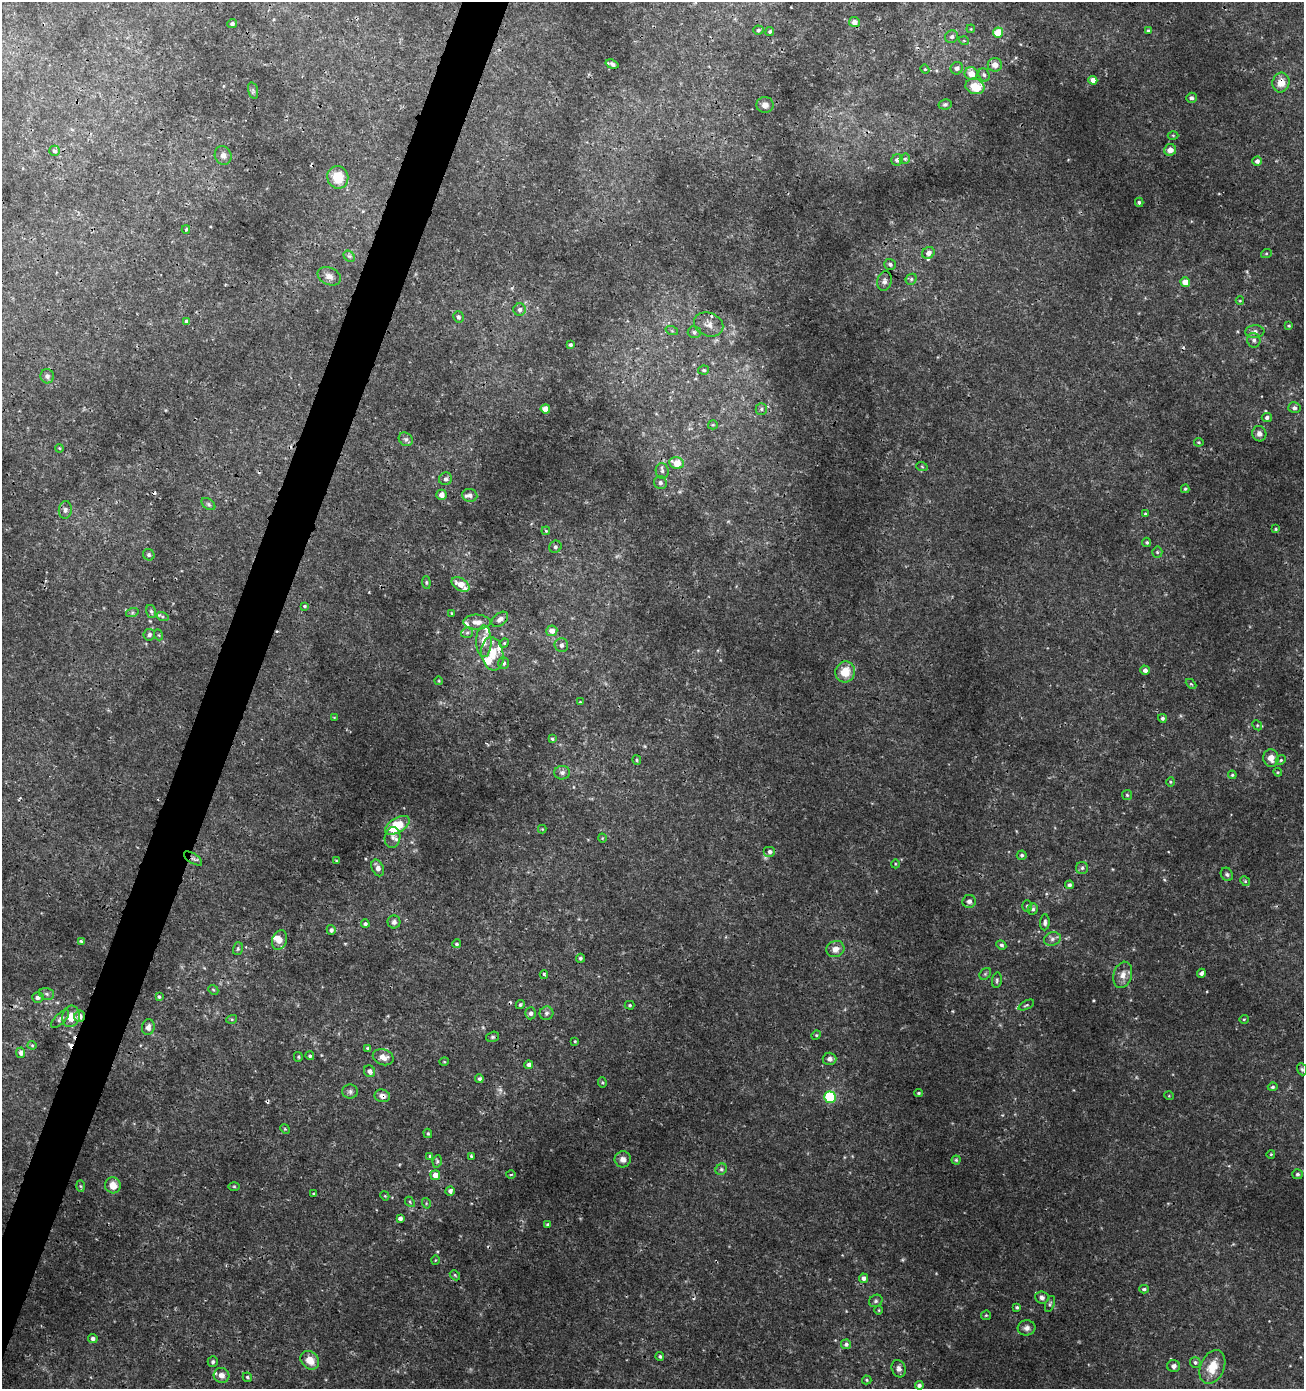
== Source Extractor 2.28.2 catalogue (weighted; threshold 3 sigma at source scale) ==
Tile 7 of 4 x 4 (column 3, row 2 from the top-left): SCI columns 2878-4179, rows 2776-4162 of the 5691 x 5560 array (HDU 1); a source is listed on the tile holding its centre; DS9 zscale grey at full resolution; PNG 1306 x 1391 px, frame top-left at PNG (2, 2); each listed source drawn as its Kron ellipse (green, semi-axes under 4 px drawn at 4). Shown black and unused: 3% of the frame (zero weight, under 3 of 4 exposures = <1% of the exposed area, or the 3 px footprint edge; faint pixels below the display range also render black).
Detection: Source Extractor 2.28.2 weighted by HDU 2 'WHT'; one run over the whole footprint, this tile lists its part. Background 0.00201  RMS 0.001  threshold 0.00451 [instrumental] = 3 sigma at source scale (4.5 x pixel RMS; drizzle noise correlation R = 1.50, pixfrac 1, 0.0396/0.0396 arcsec/px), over >= 5 px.
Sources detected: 252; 1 too faint to see at this stretch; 10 cosmic-ray / hot-pixel residue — neither listed nor drawn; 10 inside a brighter listed object's ellipse — not listed separately; the other 231 listed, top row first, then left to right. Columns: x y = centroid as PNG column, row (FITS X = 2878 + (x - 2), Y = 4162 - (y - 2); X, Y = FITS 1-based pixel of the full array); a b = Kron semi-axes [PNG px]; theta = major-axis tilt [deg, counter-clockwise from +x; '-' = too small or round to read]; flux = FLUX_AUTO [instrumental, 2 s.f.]
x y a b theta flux
854 22 5 5 - 0.58
232 24 5 4 - 0.23
971 29 4 3 - 0.088
758 30 5 4 - 0.18
770 31 4 4 - 0.16
1148 31 4 4 - 0.14
998 32 5 5 - 2
952 37 6 6 - 0.31
964 41 5 3 - 0.092
612 64 7 3 -18 0.32
995 65 7 7 - 0.75
957 68 6 6 - 0.36
925 69 4 4 - 0.1
971 74 7 6 - 1.1
984 75 7 5 -71 0.24
1093 80 4 4 - 0.71
1281 83 10 8 75 1.1
975 86 9 7 -14 2.2
253 91 8 4 -76 0.19
1191 98 5 5 - 0.31
945 104 6 5 - 0.2
765 105 8 8 - 0.51
1173 135 5 3 - 0.099
1170 150 6 5 - 0.81
54 151 5 5 - 0.22
223 155 10 8 -68 0.47
905 159 5 5 - 0.16
897 160 6 5 - 0.41
1257 161 5 4 - 0.36
338 177 11 10 - 2.3
1139 202 4 3 - 0.17
186 229 4 3 - 0.17
928 253 6 5 - 0.49
1266 254 5 3 - 0.1
349 256 6 5 - 0.2
890 264 6 5 - 0.26
329 276 12 8 -27 0.64
911 279 6 5 - 0.19
884 281 10 7 78 0.35
1185 282 5 4 - 1.1
1240 301 4 3 - 0.087
520 310 6 6 - 0.3
458 317 6 5 - 0.22
187 321 4 3 - 0.5
709 324 15 11 -22 0.91
1289 326 4 3 - 0.1
672 331 6 4 -19 0.14
694 332 6 6 - 0.31
1255 332 9 6 5 0.51
1254 340 7 6 - 0.36
570 345 4 3 - 0.18
704 370 5 4 - 0.17
47 376 7 6 - 0.31
1294 408 6 5 - 0.33
545 409 4 4 - 1.1
761 409 5 5 - 0.2
1267 418 5 4 - 0.26
713 425 5 4 - 0.13
1259 434 8 7 - 0.48
406 439 7 6 - 0.27
1199 442 4 3 - 0.1
59 448 4 3 - 0.087
677 463 7 6 - 1.7
922 467 6 3 -21 0.11
662 471 8 6 -78 0.33
445 479 6 6 - 0.29
660 483 6 6 - 0.29
1185 489 4 4 - 0.14
442 495 5 5 - 0.67
470 495 8 6 -5 0.47
208 504 8 5 -37 0.22
65 510 9 6 83 0.32
1145 514 4 3 - 0.097
1276 529 4 3 - 0.12
546 531 4 3 - 0.11
1147 542 5 4 - 0.14
555 547 6 5 - 0.25
1157 552 5 5 - 0.15
149 555 6 5 - 0.22
426 582 6 4 -85 0.15
461 584 10 6 -31 1.3
304 606 4 4 - 0.13
151 611 6 5 - 0.2
132 613 6 4 19 0.18
452 613 3 3 - 0.088
162 617 6 4 -19 0.18
500 619 9 6 37 0.5
477 622 13 7 0 0.72
552 631 5 5 - 0.72
467 633 6 5 - 0.2
149 635 6 5 - 0.31
159 635 5 3 - 0.1
484 641 16 7 90 1
504 643 5 4 - 0.13
561 645 7 7 - 0.33
492 654 17 11 -81 1.9
503 663 6 5 - 0.28
1145 670 5 4 - 0.42
845 672 10 9 - 1.8
439 681 4 3 - 0.092
1191 684 6 4 -43 0.13
580 702 4 4 - 0.088
334 717 4 2 - 0.071
1162 718 4 4 - 0.21
1257 725 5 4 - 0.14
552 739 4 4 - 0.17
1271 758 9 7 -80 0.8
637 760 5 4 - 0.14
1281 760 5 4 - 0.14
1278 772 4 4 - 0.11
562 773 8 7 - 0.34
1232 775 4 4 - 0.12
1170 782 5 3 - 0.11
1127 795 5 5 - 0.14
397 825 14 7 31 4.3
542 829 4 4 - 0.086
393 838 10 7 79 0.46
602 838 4 3 - 0.082
770 852 6 5 - 0.32
1022 855 5 4 - 0.19
193 859 10 5 -34 0.33
336 861 4 3 - 0.1
895 864 4 3 - 0.091
378 868 9 5 -64 0.61
1082 868 6 6 - 0.23
1227 874 7 5 -55 0.24
1245 881 5 4 - 0.12
1069 885 4 4 - 0.24
969 901 7 6 - 0.4
1027 906 5 5 - 0.19
1033 909 5 5 - 0.21
394 922 6 6 - 0.31
1045 922 8 5 86 0.3
365 924 4 4 - 0.25
331 930 5 4 - 0.26
1052 939 8 6 16 0.39
279 940 10 7 72 0.64
81 942 3 3 - 0.38
456 944 4 4 - 0.17
1001 945 5 4 - 0.2
238 949 6 5 - 0.17
835 949 9 8 - 0.71
580 958 4 4 - 0.21
1201 973 4 3 - 0.29
544 974 4 3 - 0.21
985 974 6 5 - 0.18
1123 975 13 9 74 0.79
997 980 8 5 81 0.21
213 990 5 4 - 0.13
47 994 7 5 -16 0.25
38 997 5 5 - 0.31
159 997 4 3 - 0.18
520 1005 4 4 - 0.17
630 1005 5 4 - 0.13
1026 1005 8 3 25 0.16
531 1013 6 5 - 0.34
546 1013 7 6 - 0.29
71 1016 11 8 75 1.4
80 1016 6 5 - 0.53
60 1019 11 5 45 0.27
232 1019 5 3 - 0.11
1244 1019 5 3 - 0.083
148 1027 8 6 79 0.47
816 1035 5 4 - 0.12
492 1037 7 5 15 0.19
575 1041 3 3 - 0.091
32 1045 4 4 - 0.1
368 1048 4 3 - 0.17
21 1053 5 4 - 0.42
310 1056 4 4 - 0.19
298 1057 5 4 - 0.12
383 1057 11 7 -21 0.8
829 1059 7 6 - 0.49
444 1062 5 3 - 0.085
529 1065 4 4 - 0.37
1302 1069 6 4 -68 0.16
370 1071 6 5 - 0.36
479 1079 4 4 - 0.19
602 1083 5 4 - 0.14
1273 1087 5 4 - 0.18
350 1092 8 7 - 0.29
918 1093 4 3 - 0.13
382 1096 8 6 -11 0.49
1169 1096 5 3 - 0.081
830 1097 6 5 - 7.9
285 1129 5 4 - 0.1
428 1133 5 4 - 0.13
1271 1154 4 3 - 0.087
430 1156 4 4 - 0.15
471 1156 3 3 - 0.11
623 1159 8 8 - 0.52
956 1160 4 4 - 0.14
437 1162 6 4 79 0.18
721 1169 6 5 - 0.2
1297 1174 5 5 - 0.21
435 1175 5 5 - 0.76
511 1175 5 3 - 0.11
113 1185 8 7 - 1.1
81 1186 5 3 - 0.13
234 1186 6 4 -1 0.13
450 1191 5 4 - 0.37
314 1194 3 3 - 0.14
385 1196 5 3 - 0.099
410 1202 6 3 -47 0.13
426 1203 5 3 - 0.095
400 1218 4 4 - 0.35
548 1225 3 3 - 0.16
435 1260 5 3 - 0.081
455 1275 6 4 -47 0.17
863 1278 5 4 - 0.36
1144 1289 5 4 - 0.17
1042 1297 7 6 - 0.36
876 1301 7 6 - 0.23
1050 1304 8 4 71 0.18
1017 1307 4 3 - 0.15
879 1310 4 3 - 0.082
986 1315 5 4 - 0.12
1027 1328 9 7 6 0.43
93 1338 5 4 - 0.29
846 1344 5 5 - 0.25
660 1356 4 4 - 0.18
310 1360 10 8 -45 1.4
213 1362 5 5 - 0.19
1195 1362 5 5 - 0.21
1174 1366 6 6 - 0.35
1212 1367 18 12 66 1.8
899 1369 9 7 -69 0.4
221 1375 8 7 - 0.56
247 1377 5 4 - 0.18
867 1380 5 4 - 0.13
919 1385 4 4 - 0.32
Overlapping masked pixels (flux is a lower limit): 4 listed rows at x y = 1281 83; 193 859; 80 1016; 382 1096